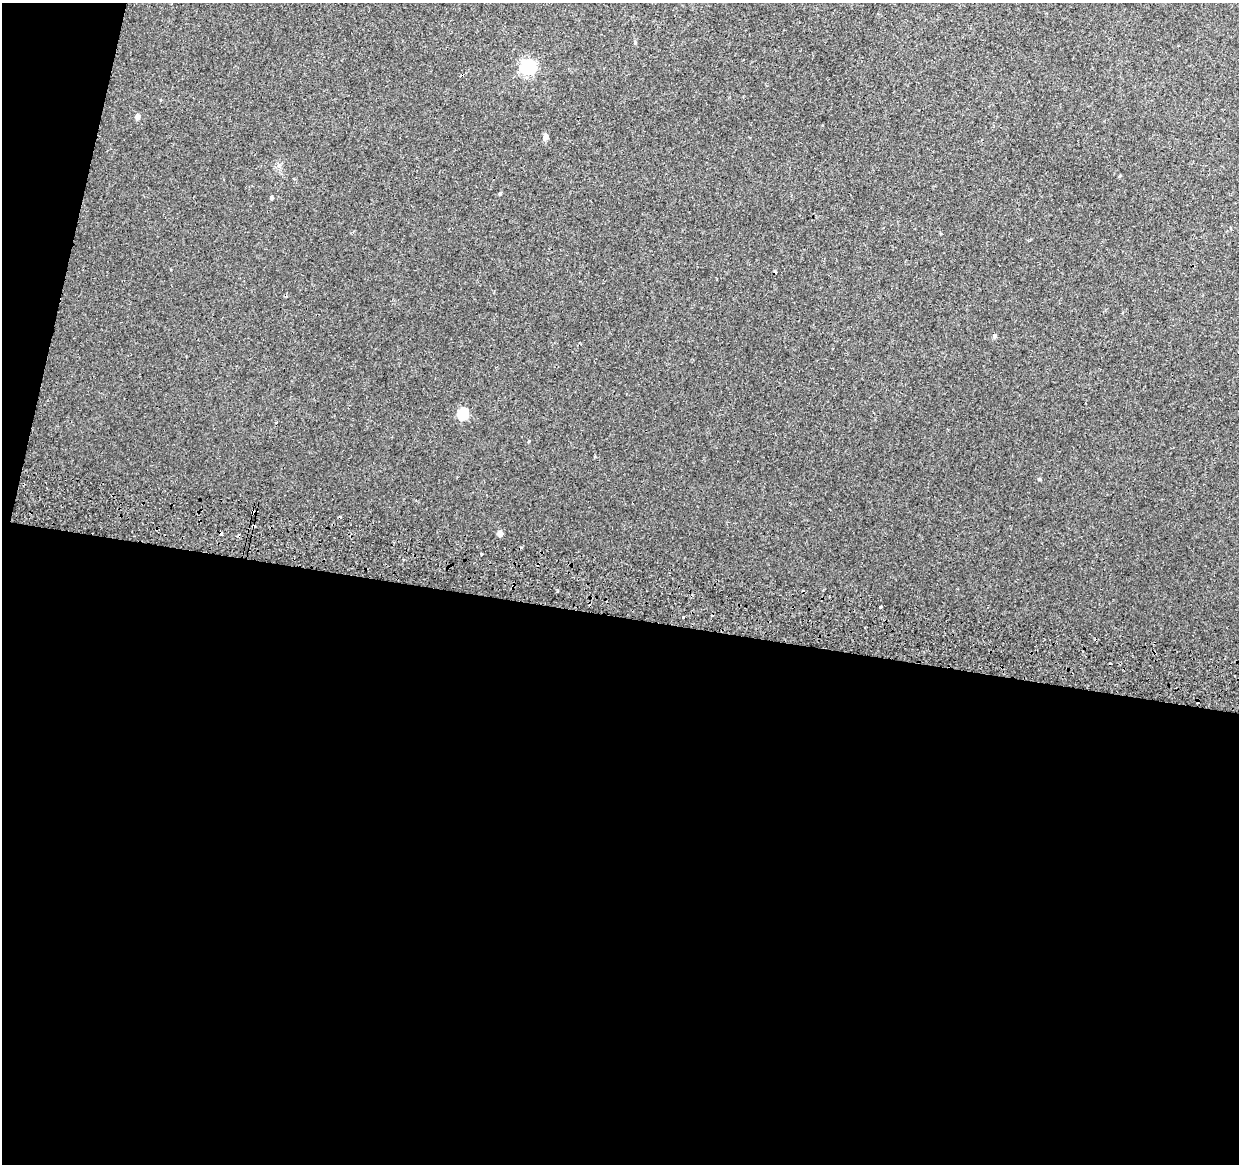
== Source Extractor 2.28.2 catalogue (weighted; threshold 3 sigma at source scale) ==
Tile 13 of 4 x 4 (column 1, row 4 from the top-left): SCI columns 13-1249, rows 282-1443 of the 4984 x 5270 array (HDU 1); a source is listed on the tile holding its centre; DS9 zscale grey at full resolution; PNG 1241 x 1166 px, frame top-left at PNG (2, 3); no overlay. Shown black and unused: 50% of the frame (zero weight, under 2 of 3 exposures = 3% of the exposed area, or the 3 px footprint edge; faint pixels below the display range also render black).
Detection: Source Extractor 2.28.2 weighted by HDU 2 'WHT'; one run over the whole footprint, this tile lists its part. Background 0.00417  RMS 0.0043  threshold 0.0193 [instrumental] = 3 sigma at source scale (4.5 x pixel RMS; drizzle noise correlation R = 1.50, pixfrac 1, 0.0396/0.0396 arcsec/px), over >= 5 px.
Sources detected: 21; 7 cosmic-ray / hot-pixel residue — not listed; the other 14 listed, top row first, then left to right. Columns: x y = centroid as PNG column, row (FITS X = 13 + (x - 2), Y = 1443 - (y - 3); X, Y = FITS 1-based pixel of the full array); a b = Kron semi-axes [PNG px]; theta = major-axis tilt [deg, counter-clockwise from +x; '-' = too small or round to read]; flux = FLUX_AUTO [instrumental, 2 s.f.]
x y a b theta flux
635 42 5 4 - 0.44
528 67 7 6 - 88
137 117 5 5 - 1.9
545 137 5 5 - 2.8
500 194 5 3 - 0.43
271 198 4 4 - 0.77
994 336 5 4 - 0.89
463 414 6 5 - 29
1039 479 5 4 - 0.39
500 533 5 4 - 2.6
482 554 3 2 - 0.41
558 591 3 3 - 0.46
881 607 3 3 - 3
683 617 3 2 - 1.2